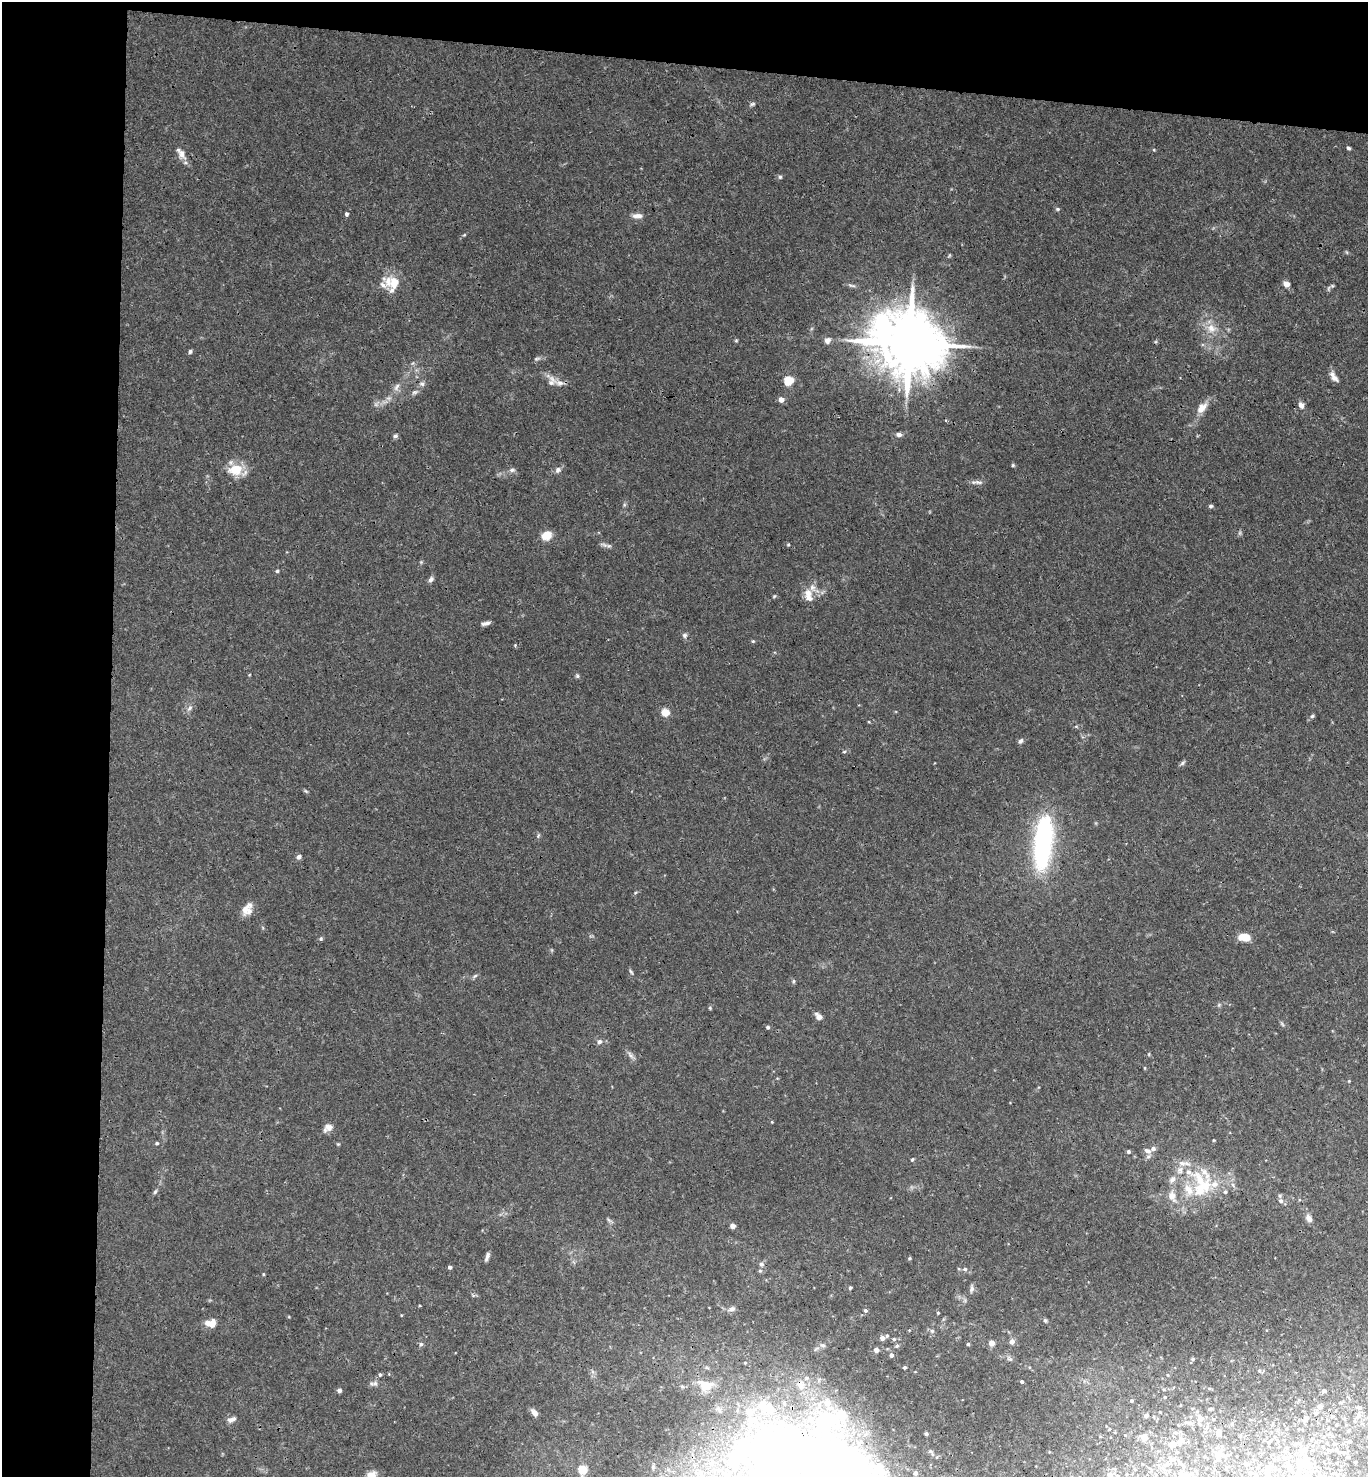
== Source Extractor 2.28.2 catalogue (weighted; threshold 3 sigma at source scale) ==
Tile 1 of 3 x 3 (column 1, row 1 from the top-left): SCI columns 160-1525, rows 2961-4435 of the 4514 x 4442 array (HDU 1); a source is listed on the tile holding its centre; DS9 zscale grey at full resolution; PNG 1370 x 1479 px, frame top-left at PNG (2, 2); no overlay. Shown black and unused: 12% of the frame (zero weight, under 3 of 4 exposures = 6% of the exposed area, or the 3 px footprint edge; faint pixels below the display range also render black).
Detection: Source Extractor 2.28.2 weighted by HDU 2 'WHT'; one run over the whole footprint, this tile lists its part. Background 0.0367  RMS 0.0029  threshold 0.0132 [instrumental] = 3 sigma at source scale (4.5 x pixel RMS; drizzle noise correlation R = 1.50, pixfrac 1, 0.05/0.05 arcsec/px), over >= 5 px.
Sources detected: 196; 1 too faint to see at this stretch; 1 inside a brighter object's white glare — not listed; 30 inside a brighter listed object's ellipse — not listed separately; the other 164 listed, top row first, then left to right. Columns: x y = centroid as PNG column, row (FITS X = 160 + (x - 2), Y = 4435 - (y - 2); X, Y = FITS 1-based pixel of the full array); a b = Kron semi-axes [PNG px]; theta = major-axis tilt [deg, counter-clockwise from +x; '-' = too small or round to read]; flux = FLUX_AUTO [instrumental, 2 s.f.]
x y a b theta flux
752 104 8 5 20 0.58
1348 148 5 4 - 0.55
182 153 14 10 -67 2.3
780 177 5 5 - 0.5
1057 209 6 4 -19 0.46
346 214 4 4 - 0.72
635 216 8 7 - 1.2
464 235 6 3 18 0.29
394 283 19 13 -87 4.6
1286 284 6 5 - 2.2
852 285 12 4 -8 0.69
1329 288 7 4 88 0.49
1211 328 13 12 - 3.4
736 340 6 4 0 0.3
827 340 9 8 - 1.2
909 343 20 15 -13 2900
190 351 5 5 - 0.59
537 359 9 4 18 0.68
1334 377 16 6 -58 1.8
789 380 5 5 - 17
552 381 19 11 -66 2.4
422 384 8 6 -39 0.86
396 387 12 6 65 1.4
414 392 8 5 25 0.75
781 399 5 5 - 2.2
1301 405 9 7 -61 1.2
1202 408 18 9 51 3
899 434 8 5 -5 1.1
395 436 6 5 - 0.67
1013 465 5 4 - 0.37
235 470 20 15 9 6.1
512 470 8 5 1 0.79
558 470 8 7 - 1.1
977 482 17 5 2 1.1
1211 506 5 4 - 0.52
546 536 11 9 13 4.1
788 545 5 3 - 0.29
609 546 7 5 41 0.62
277 571 4 4 - 0.4
431 579 8 5 47 0.9
808 593 13 10 -22 2.7
774 596 5 4 - 0.35
485 623 11 4 11 1
685 635 7 7 - 0.75
753 641 5 4 - 0.33
515 645 4 4 - 0.35
577 676 5 5 - 0.52
189 708 10 6 47 1
665 712 9 8 - 2.7
1312 716 5 5 - 0.47
1020 741 8 5 50 0.76
844 752 6 4 2 0.37
1182 763 8 5 37 0.61
306 791 7 4 -44 0.41
538 835 6 4 -74 0.43
1043 843 61 19 84 46
299 857 6 5 - 0.89
245 909 22 8 55 2.5
1244 937 13 8 -7 3.8
321 939 6 5 - 0.5
631 972 7 4 -62 0.5
793 981 6 5 - 0.47
710 1008 5 4 - 0.33
818 1016 9 6 -54 1.5
1282 1024 7 4 -53 0.46
768 1027 5 4 - 0.53
600 1042 7 6 - 0.89
1149 1054 6 3 72 0.29
630 1055 13 4 -53 1
1145 1068 5 3 - 0.27
1349 1081 4 4 - 0.27
772 1122 4 3 - 0.24
328 1128 12 8 32 1.8
1214 1140 3 3 - 0.28
157 1143 5 4 - 0.49
338 1144 4 4 - 0.29
1147 1151 9 7 -24 1.7
1128 1152 5 4 - 0.61
912 1159 5 4 - 0.4
1180 1170 11 8 -82 1.9
1199 1179 30 13 -59 9.5
1233 1185 6 4 -48 0.62
1189 1190 20 12 -57 5.6
155 1192 7 4 54 0.49
1225 1192 6 5 - 0.57
1172 1196 19 11 -71 3.5
1281 1201 6 6 - 0.87
1309 1218 8 6 -59 1.7
732 1226 5 4 - 1.2
487 1256 11 4 71 0.92
910 1258 5 3 - 0.32
761 1264 6 5 - 0.64
449 1267 4 4 - 0.74
965 1269 6 5 - 0.66
760 1271 5 4 - 0.41
263 1274 5 3 - 0.26
850 1288 3 3 - 0.61
972 1289 9 6 79 0.92
865 1310 5 5 - 0.49
938 1313 3 3 - 0.31
401 1315 4 3 - 0.21
1045 1320 5 5 - 0.46
211 1323 12 8 0 3.5
932 1331 6 5 - 0.63
887 1336 6 4 39 0.44
882 1338 5 5 - 1.3
894 1339 5 5 - 0.46
1012 1342 6 5 - 1.5
991 1343 6 5 - 1.9
421 1344 6 5 - 0.67
968 1344 4 3 - 0.47
823 1345 7 5 -19 0.73
897 1346 6 4 66 0.5
876 1350 5 4 - 1.6
891 1355 5 4 - 0.95
1010 1359 8 6 -16 0.76
1193 1359 5 5 - 0.42
905 1368 4 4 - 0.5
1259 1370 6 5 - 0.53
380 1375 5 4 - 0.48
1168 1375 4 3 - 0.24
1022 1381 4 4 - 0.52
374 1383 11 6 1 1.1
1209 1388 5 4 - 0.36
339 1390 4 4 - 1.2
1164 1390 4 3 - 0.27
1324 1390 5 4 - 0.61
1165 1397 4 3 - 0.31
1131 1400 4 4 - 0.37
1320 1406 6 5 - 1.3
1210 1409 5 4 - 0.36
534 1413 7 5 -50 1.7
1316 1413 5 5 - 0.8
1146 1416 5 5 - 0.55
1358 1416 11 7 70 1.3
1200 1418 10 8 -63 2.2
1306 1418 6 5 - 0.97
231 1419 12 6 13 1.3
1189 1423 14 6 -11 1.6
1336 1425 4 3 - 0.22
1109 1429 5 4 - 0.32
1175 1432 7 5 -2 0.75
1218 1432 9 5 66 0.85
926 1434 4 4 - 0.56
1125 1435 4 4 - 0.23
1144 1437 9 7 78 2.1
1349 1441 4 4 - 0.58
1269 1442 4 4 - 0.6
1172 1444 12 8 14 2
1323 1447 4 3 - 0.21
1301 1450 8 6 -4 1.6
1313 1450 5 3 - 0.23
1340 1452 14 5 -2 1
1219 1455 15 9 72 2
778 1458 347 109 -34 330
1299 1462 11 8 -50 2.2
1355 1462 2 2 - 0.25
1246 1464 4 4 - 0.79
1309 1466 14 8 71 2.6
1289 1467 11 6 -60 1.2
1269 1469 10 7 -2 1.4
582 1470 7 7 - 5
1250 1473 5 5 - 0.76
1109 1476 15 8 72 1.8
Overlapping masked pixels (flux is a lower limit): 2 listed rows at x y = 909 343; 778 1458
Isophote crosses this tile's border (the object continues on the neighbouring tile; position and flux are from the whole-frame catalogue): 2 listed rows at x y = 778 1458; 1109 1476
Unlisted compact peaks at least as high as the median listed source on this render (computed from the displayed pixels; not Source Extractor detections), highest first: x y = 1154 150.